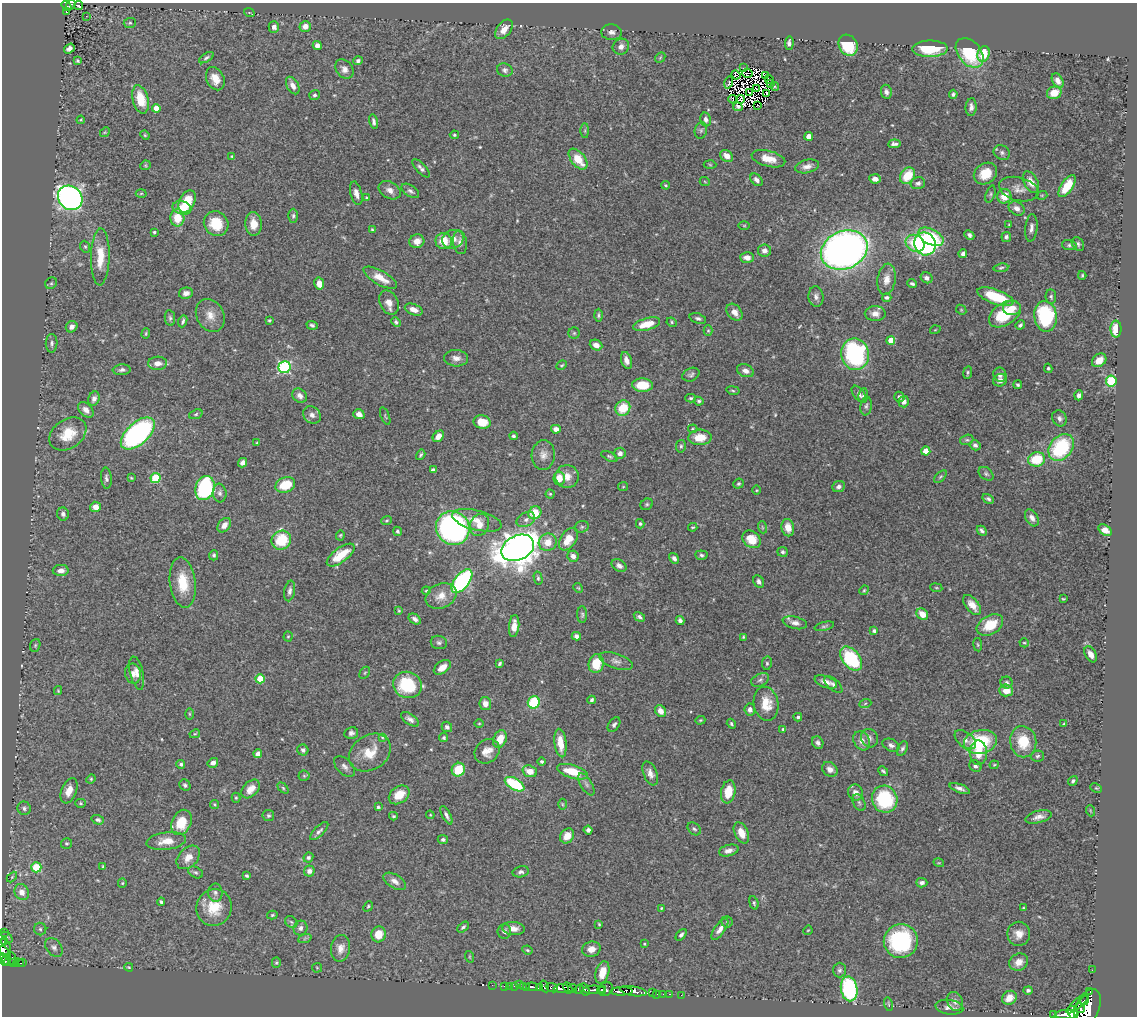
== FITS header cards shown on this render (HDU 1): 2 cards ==
NAXIS1  =                 1135
NAXIS2  =                 1014

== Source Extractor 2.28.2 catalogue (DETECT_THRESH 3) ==
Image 1135 x 1014 px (HDU 1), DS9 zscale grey, 1 PNG px = 1 image px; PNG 1139 x 1018 px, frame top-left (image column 1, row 1014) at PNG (2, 3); each listed source drawn as its Kron ellipse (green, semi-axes under 4 px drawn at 4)
Background 0.537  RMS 0.019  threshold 0.0578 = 3 sigma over >= 5 px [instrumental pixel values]
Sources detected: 532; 7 with non-positive FLUX_AUTO (blend fragments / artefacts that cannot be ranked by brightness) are neither listed nor drawn; of the other 525, the 500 brightest by FLUX_AUTO listed and drawn (25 fainter detections omitted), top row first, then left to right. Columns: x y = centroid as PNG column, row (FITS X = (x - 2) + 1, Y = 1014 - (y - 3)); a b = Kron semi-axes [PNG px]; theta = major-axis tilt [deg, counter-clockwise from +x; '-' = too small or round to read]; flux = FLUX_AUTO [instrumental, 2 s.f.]
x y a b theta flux
71 5 5 4 - 48
66 6 6 3 -52 17
78 6 5 3 - 5.2
66 11 3 2 - 3.6
249 12 5 3 - 1.1
86 16 3 2 - 2.1
130 23 6 5 - 2.3
305 26 5 5 - 10
274 27 5 5 - 6.2
504 29 11 7 52 15
611 32 10 8 -4 6
789 43 7 4 85 3.6
317 45 4 4 - 5.7
848 45 11 9 -60 50
621 47 8 7 - 7.1
69 49 6 4 36 5.8
930 49 18 8 1 48
970 53 17 11 -50 74
983 54 8 6 71 27
206 58 8 4 32 2.6
660 58 6 4 46 1.9
78 61 4 3 - 1.7
358 61 5 4 - 3.6
743 68 3 2 - 1.9
344 69 10 8 -50 7.1
505 70 8 6 -17 3.7
748 73 5 2 - 2.5
736 75 5 2 - 2.4
765 75 3 2 - 8.1
215 79 12 8 -64 16
769 79 4 2 - 2.1
1058 81 8 5 -63 8.3
729 82 6 2 75 1.3
770 84 4 3 - 3.2
293 85 9 5 -60 7.4
775 87 4 3 - 1.1
756 88 3 2 - 1.5
886 92 7 5 -81 4.5
750 93 3 2 - 1.6
767 93 2 2 - 1.2
1054 93 7 6 - 21
953 94 4 4 - 2.8
315 95 5 5 - 2.7
141 99 14 8 -76 33
733 99 4 2 - 1.4
741 99 4 3 - 1.4
758 105 2 2 - 1.4
738 107 5 3 - 2
971 107 9 5 85 6.3
156 108 4 4 - 9.5
706 119 7 5 -76 4.9
81 120 4 3 - 1.3
374 122 7 4 -76 3.6
701 130 8 6 75 3.2
585 131 7 4 -90 1.9
105 132 5 4 - 1.5
145 135 5 4 - 1.4
454 135 4 4 - 1.8
809 136 4 4 - 16
894 144 6 4 6 3.9
1002 152 8 7 - 4.5
232 156 3 3 - 1.4
727 156 7 5 -38 12
578 159 12 7 -51 26
768 159 17 8 -14 17
145 165 5 5 - 1.6
710 165 6 4 -3 1.4
807 166 12 6 14 7.3
421 168 11 4 -47 3.9
985 174 12 10 33 24
908 176 9 7 53 34
875 179 6 4 -6 6.8
757 180 7 5 -47 5.1
705 182 5 3 - 1.1
1031 182 11 7 -63 12
918 183 7 6 - 3.9
666 185 4 3 - 1.4
1067 186 12 6 55 28
1019 189 20 11 -15 13
390 190 12 8 -30 8.1
410 191 10 5 -34 4
141 193 5 3 - 1.2
356 193 12 6 -76 7.6
990 194 9 4 72 2.3
1042 195 5 3 - 1.3
1004 196 7 7 - 21
70 198 13 11 -44 600
367 198 4 3 - 1.6
187 202 12 7 63 38
182 208 9 6 -15 17
1017 208 8 6 -32 7.6
293 216 7 5 89 2.8
177 218 8 7 - 25
216 224 13 12 - 36
253 224 12 8 -88 16
744 225 5 3 - 1.2
1009 225 4 3 - 1.4
1031 228 14 6 84 6.3
372 230 4 3 - 2.1
154 232 3 3 - 1.7
969 235 5 4 - 4
931 237 13 7 -27 50
1006 237 5 5 - 2.8
453 239 11 9 21 11
417 241 7 7 - 9.9
444 241 8 8 - 21
460 242 12 7 -82 6.3
915 243 10 8 -33 41
925 244 12 10 -59 320
1078 244 7 5 -55 2.8
1069 245 7 5 -9 2.8
85 247 6 4 -67 2.1
764 250 6 6 - 6.2
844 250 24 19 22 850
963 254 4 4 - 4.2
100 257 28 9 89 29
747 257 7 5 -2 8.6
1001 268 7 4 7 2.2
1082 275 4 3 - 1.5
380 278 19 7 -30 18
927 278 6 5 - 5.9
887 279 16 9 81 12
51 283 6 5 - 1.8
319 284 6 5 - 11
912 284 4 3 - 2.9
186 293 7 5 13 6.5
816 297 10 7 -85 5.6
887 297 5 3 - 2.8
995 297 19 7 -20 51
1051 297 7 5 -82 2.5
389 302 13 9 -64 11
1012 308 9 7 1 11
414 310 9 5 -21 9.7
961 310 5 4 - 1.5
734 312 9 6 -49 10
875 314 10 7 -1 8.6
1005 314 18 11 34 56
210 315 17 13 -61 16
598 315 6 4 -89 2.4
1045 316 15 11 -81 100
170 318 8 5 -80 2.8
698 318 8 5 -18 3.1
269 320 3 3 - 1.5
183 321 6 3 68 3
396 322 5 4 - 3.1
672 322 5 4 - 1.8
647 324 14 6 15 23
312 325 6 4 -19 2.9
1020 325 5 4 - 3.3
72 327 6 5 - 6
1116 329 8 5 -90 23
708 330 5 4 - 1.5
935 330 5 3 - 1.1
146 333 5 4 - 1.7
574 333 5 5 - 2
891 340 4 4 - 25
52 343 9 6 90 3.6
596 345 6 5 - 8.2
855 354 16 14 -79 200
456 358 12 8 -2 8.4
626 360 8 5 -71 7.3
1099 360 8 6 39 12
158 363 9 6 4 11
562 365 6 3 27 1.4
284 367 6 6 - 170
1048 368 4 3 - 1.8
122 370 9 5 4 3.9
745 371 9 6 -23 6.9
968 373 6 3 81 1.9
691 375 9 6 25 3.5
1000 375 7 6 - 4.4
1000 380 7 6 - 5.7
1111 381 5 5 - 97
643 385 10 6 -1 30
1018 385 4 3 - 2.3
733 390 7 3 -10 1.8
859 394 9 5 -53 4.9
863 395 7 4 83 2.7
1079 395 5 4 - 4.3
300 396 8 6 -42 5.7
899 397 5 5 - 3.9
691 398 5 4 - 2.1
94 399 7 5 68 5
699 401 5 4 - 2.2
904 402 6 5 - 5.9
866 406 9 5 82 3.6
623 408 8 7 - 34
86 410 9 6 -45 7
196 414 7 4 21 2
359 414 6 5 - 7.1
312 415 9 8 - 6.3
385 416 9 3 -69 1.6
1059 418 8 7 - 4.6
482 422 8 7 - 23
556 429 5 4 - 7.9
693 429 5 4 - 1.3
138 433 20 11 42 280
68 434 20 14 35 31
438 436 6 4 45 11
513 436 4 4 - 2.4
700 437 11 7 3 21
967 440 7 5 18 2.1
257 443 3 3 - 1.6
975 445 5 5 - 3.8
681 446 6 5 - 2.5
1061 447 15 11 51 100
926 451 4 4 - 20
620 453 6 5 - 5.8
421 455 5 3 - 2.2
543 455 15 11 86 11
609 456 9 4 -25 2.3
1037 459 8 7 - 41
243 463 5 4 - 5.8
433 470 4 4 - 3.8
986 474 8 5 -37 2.8
567 476 11 11 - 13
940 477 8 4 44 2.2
106 478 11 5 -85 3.6
131 478 3 3 - 1.2
155 478 5 5 - 73
559 478 6 6 - 17
738 484 5 5 - 2.2
285 485 10 7 21 33
839 486 6 5 - 4.2
623 487 5 4 - 1.4
205 488 12 9 73 180
756 490 5 3 - 1.2
220 493 9 7 -84 4.3
550 494 4 4 - 1.7
988 499 6 4 -31 2.9
647 504 6 5 - 2.3
95 507 5 5 - 11
535 513 7 6 - 31
63 514 6 6 - 3.6
1032 518 9 6 -58 6.8
387 520 5 4 - 1.6
477 520 25 10 -14 19
526 520 10 6 27 5
640 524 4 4 - 2.2
224 525 8 5 52 8.7
480 525 11 9 63 11
582 527 7 5 21 2.7
693 527 4 3 - 1.7
762 527 6 3 -71 1.9
453 528 17 16 - 310
788 528 9 6 -79 14
1105 530 7 5 -36 10
397 531 5 4 - 2.3
982 531 5 4 - 3.4
340 535 5 4 - 1.6
568 539 12 7 55 26
751 539 10 8 -39 23
281 540 10 9 - 53
548 542 9 8 - 16
518 548 17 12 26 1900
783 552 5 5 - 3
214 555 5 4 - 2.9
341 555 16 7 36 34
701 555 6 4 -6 2.8
573 556 6 5 - 6.7
674 558 6 4 -57 4.3
619 566 8 5 -32 4.9
61 570 8 5 2 7.5
538 578 7 4 -77 2.5
462 581 14 7 52 230
759 581 7 5 -58 4.1
183 582 25 13 -83 36
578 588 5 4 - 1.5
936 588 6 3 -8 1.3
864 590 5 4 - 1.6
290 591 10 5 79 4.5
426 591 4 4 - 1.3
441 596 16 12 25 17
1063 599 3 2 - 1.2
972 605 12 6 -51 13
399 611 4 3 - 1.4
922 614 6 5 - 16
582 615 8 5 -89 2.5
639 617 6 4 -31 3.1
415 619 7 4 -35 5.3
680 621 4 3 - 4.1
795 623 12 6 -14 7.4
990 625 14 9 30 33
514 626 11 5 85 11
824 626 10 4 13 2.5
874 631 4 4 - 3.3
288 636 5 4 - 1.5
576 636 5 4 - 5.1
743 637 4 3 - 1.4
439 642 8 6 -15 3.8
1024 643 5 4 - 1.5
35 645 6 5 - 1.9
978 645 7 4 -82 1.9
1091 654 8 5 -62 10
851 659 14 8 -50 90
616 661 17 7 -19 8
767 663 6 5 - 2.2
500 664 4 3 - 2.2
596 664 9 7 78 34
442 667 9 6 36 11
133 673 10 8 -79 7.6
137 673 17 6 -77 8.7
365 673 6 4 58 1.8
260 679 4 4 - 30
760 680 9 6 25 3.8
826 682 12 5 -19 8.2
1006 682 6 6 - 3.4
407 685 14 13 - 72
833 685 11 5 -42 4.4
1006 690 7 6 - 16
58 691 4 4 - 1.2
592 700 4 3 - 2.8
534 702 6 6 - 64
485 704 6 6 - 9.7
766 704 17 12 -79 24
865 704 6 4 21 1.8
750 709 6 5 - 5.6
661 711 6 5 - 9.8
189 714 6 4 -89 1.5
798 717 4 4 - 2.8
410 719 10 5 -35 5
700 720 5 4 - 1.6
479 723 5 3 - 1.3
731 724 5 4 - 2.5
1064 724 4 3 - 1.5
614 725 8 5 53 3.7
447 727 5 5 - 3.7
783 729 3 3 - 1.7
351 733 7 6 - 3.9
195 734 5 4 - 1.5
382 737 4 3 - 1.1
444 738 5 4 - 3
869 738 9 8 - 5.2
500 739 9 6 64 21
965 740 12 7 -39 6.7
862 741 10 7 -61 9.5
980 742 17 12 11 77
1023 742 16 13 -81 39
560 743 14 6 -84 21
818 743 6 5 - 4
891 745 9 6 -25 4.7
902 748 8 5 63 3
303 750 6 5 - 3.6
487 751 13 11 40 13
370 753 22 17 34 30
978 753 12 8 -88 23
258 754 4 4 - 6
1037 756 6 5 - 2.7
542 762 4 4 - 2.1
213 763 5 4 - 5.7
181 764 4 4 - 2.3
994 765 4 4 - 1.4
975 766 6 5 - 3.4
345 767 12 7 -44 6.1
830 769 8 7 - 7.3
458 770 7 6 - 37
530 771 7 5 -18 15
883 771 5 3 - 2.3
573 772 16 6 -16 32
650 773 12 6 -68 7.6
304 776 5 5 - 1.8
91 779 5 4 - 1.6
1073 781 5 4 - 2.6
515 784 11 5 -29 77
586 784 12 5 -59 4.7
185 785 6 5 - 2.8
283 788 6 4 -46 1.9
960 788 10 4 -21 5.3
1096 788 6 4 -23 1.5
251 789 11 7 46 13
69 791 13 7 68 14
728 792 11 7 79 27
855 793 8 7 - 8.7
399 795 11 8 36 23
236 798 5 4 - 1.7
885 799 13 12 - 93
859 802 9 5 -63 3.3
80 803 5 4 - 1.8
214 804 5 4 - 1.6
562 804 5 3 - 1.3
378 807 3 3 - 1.8
24 808 7 6 - 3.6
1091 811 5 3 - 1.2
430 815 4 3 - 1.1
446 815 10 4 -62 4.1
268 816 6 5 - 2.6
393 816 4 3 - 1.6
1038 817 13 6 14 7.8
98 820 6 4 -19 3.1
181 822 13 9 66 32
694 829 7 5 -42 3
588 830 4 4 - 4.5
319 831 12 5 45 4.3
741 833 11 6 -64 15
567 836 8 6 52 14
443 839 5 4 - 3.1
166 841 20 8 7 18
67 843 5 5 - 1.9
729 850 10 5 16 6.8
188 857 13 9 46 14
308 857 5 4 - 3
939 863 5 3 - 1.2
103 866 3 3 - 1.4
36 867 5 5 - 49
309 871 5 5 - 5.1
195 872 8 5 -27 2.8
521 872 8 5 14 4.1
247 876 4 3 - 1.9
12 877 6 4 46 1.6
395 881 12 6 -31 7.4
122 883 5 4 - 1.4
922 883 5 4 - 4.6
22 892 8 7 - 9.6
215 893 9 7 -83 4.8
161 902 4 3 - 2.4
754 903 7 4 -75 2.2
368 906 6 4 51 1.8
214 908 18 17 - 35
661 908 4 3 - 1.3
1024 908 3 2 - 1.4
272 915 5 4 - 1.6
291 922 7 5 -44 2.3
727 922 5 5 - 2
599 924 4 3 - 1.4
463 927 7 4 42 3
300 928 7 7 - 5.2
513 928 11 6 -7 9.2
40 929 6 6 - 3
720 929 13 5 55 7.9
808 930 5 3 - 1.2
504 931 7 6 - 5.2
3 932 2 2 - 3.5
379 934 8 7 - 22
1019 934 12 11 - 13
681 935 7 4 50 3.3
7 937 6 4 -44 2
305 938 7 4 20 2.1
901 941 17 17 - 140
3 942 3 2 - 11
644 944 3 2 - 1.2
54 947 10 7 -53 5.2
340 948 13 9 81 10
591 949 9 7 15 9.4
4 950 7 5 42 120
527 950 5 3 - 1.6
5 955 10 5 -69 110
2 957 4 2 - 65
470 957 6 4 -71 1.6
12 958 6 3 -80 41
5 961 5 3 - 38
22 962 3 2 - 26
1019 962 10 8 29 11
13 963 3 3 - 84
18 963 5 3 - 45
276 963 5 4 - 1.7
129 967 4 3 - 1.3
317 968 5 5 - 1.5
839 970 7 6 - 3.4
1092 970 2 2 - 4.2
602 972 11 6 74 15
492 985 2 2 - 3.5
519 985 3 2 - 7.7
504 986 2 2 - 7.6
509 986 2 2 - 3.3
514 986 3 2 - 20
523 986 3 2 - 63
544 986 6 2 -59 210
526 987 3 2 - 16
532 987 6 3 -7 110
539 988 3 3 - 140
552 988 6 3 -24 110
561 988 7 3 3 290
568 988 6 2 -63 140
573 988 4 3 - 54
579 989 5 4 - 190
585 989 6 3 -60 130
606 989 7 6 - 140
849 989 12 8 -80 150
594 990 11 3 1 240
601 990 4 3 - 100
1028 990 5 4 - 2.7
621 991 11 4 2 720
633 991 13 4 -10 690
1090 991 3 2 - 110
652 993 2 2 - 3.4
656 994 3 2 - 14
663 994 2 2 - 7.9
669 994 3 2 - 20
681 995 2 2 - 6.7
1009 998 8 6 34 13
1085 1000 4 3 - 190
955 1001 10 7 -70 5.5
888 1004 7 2 -75 1.2
1078 1004 14 4 40 390
949 1007 14 7 -7 7
1080 1008 5 3 - 190
1087 1008 20 11 66 2500
1067 1014 12 4 3 850
1054 1015 3 2 - 55
1073 1015 9 4 -74 590
At the frame edge (FLAGS 8, measured only in part): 8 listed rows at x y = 71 5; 3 932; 3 942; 4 950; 2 957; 1087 1008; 1054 1015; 1073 1015
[25 fainter detections neither listed nor drawn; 7 non-positive-flux detections neither listed nor drawn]